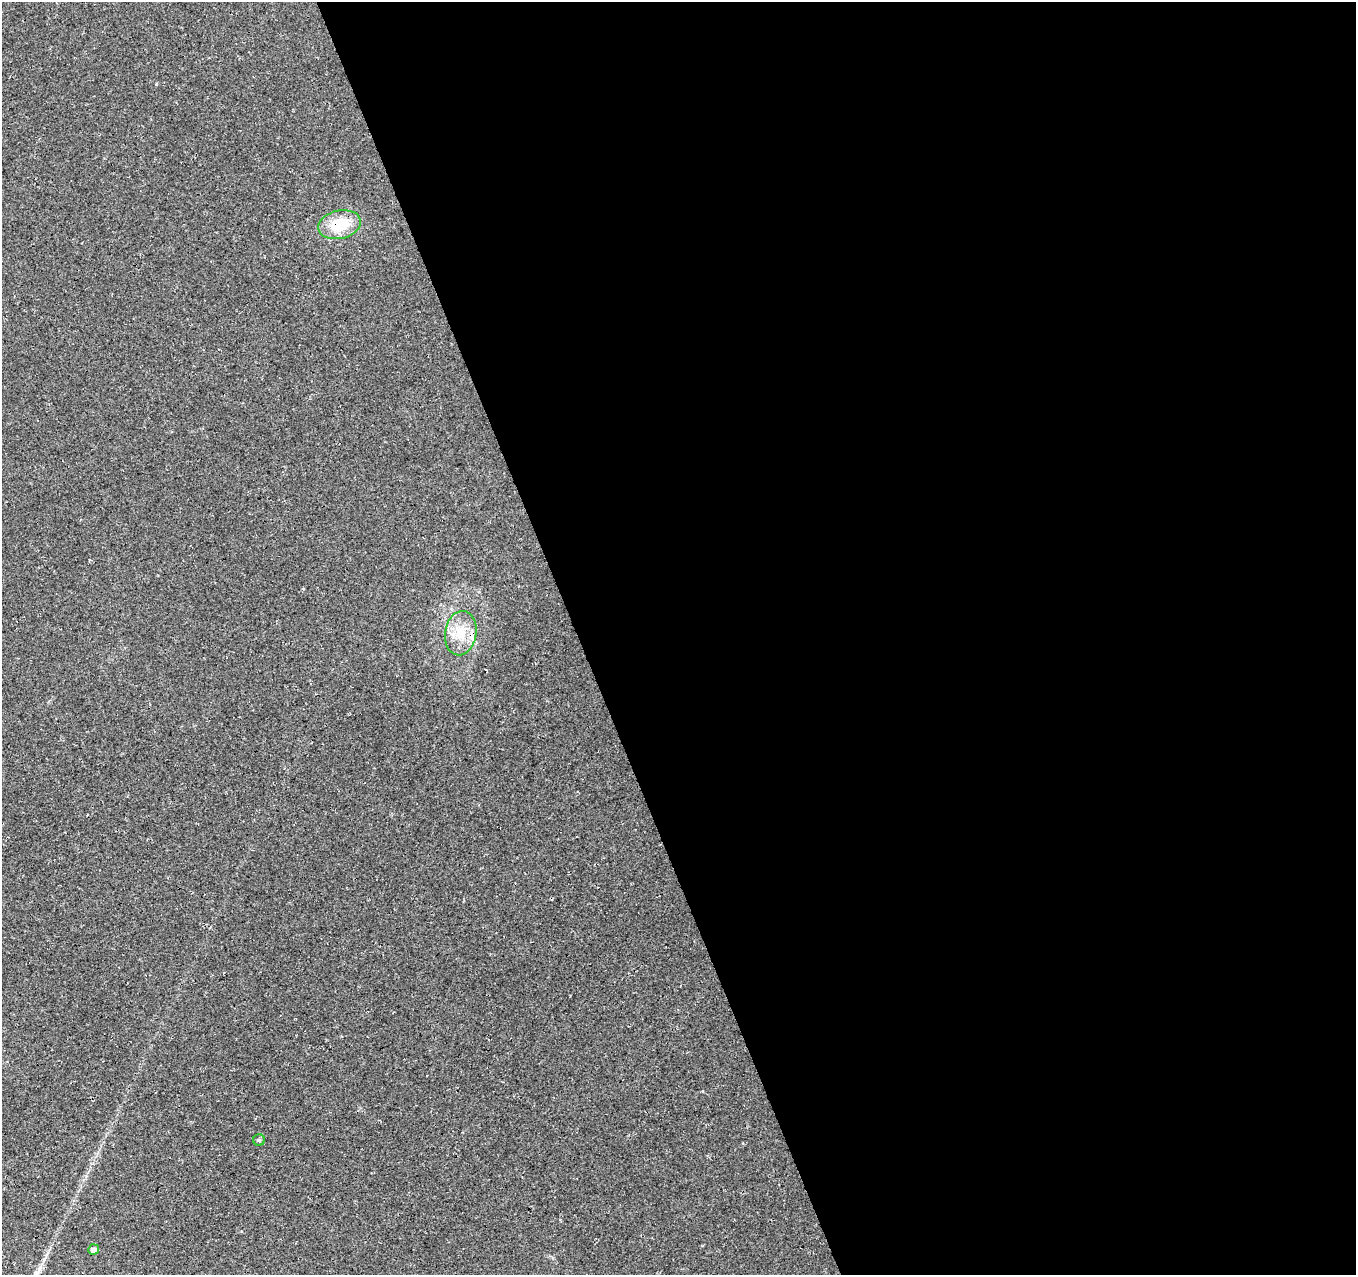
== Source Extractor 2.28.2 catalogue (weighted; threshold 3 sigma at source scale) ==
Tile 8 of 4 x 4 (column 4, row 2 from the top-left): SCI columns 4117-5470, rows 2637-3909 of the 5527 x 5327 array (HDU 1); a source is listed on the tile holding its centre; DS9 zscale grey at full resolution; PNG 1358 x 1277 px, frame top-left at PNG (2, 2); each listed source drawn as its Kron ellipse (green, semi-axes under 4 px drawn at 4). Shown black and unused: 57% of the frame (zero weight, under 3 of 4 exposures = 5% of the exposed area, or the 3 px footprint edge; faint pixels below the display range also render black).
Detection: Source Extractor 2.28.2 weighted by HDU 2 'WHT'; one run over the whole footprint, this tile lists its part. Background 0.0289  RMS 0.0074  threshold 0.0334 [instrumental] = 3 sigma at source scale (4.5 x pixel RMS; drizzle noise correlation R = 1.50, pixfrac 1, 0.0396/0.0396 arcsec/px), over >= 5 px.
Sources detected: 5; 1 inside a brighter listed object's ellipse — not listed separately; the other 4 listed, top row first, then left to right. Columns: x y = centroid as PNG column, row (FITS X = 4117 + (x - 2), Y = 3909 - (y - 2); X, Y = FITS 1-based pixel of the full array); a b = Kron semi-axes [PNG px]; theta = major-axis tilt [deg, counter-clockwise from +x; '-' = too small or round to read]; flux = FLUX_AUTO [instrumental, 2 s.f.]
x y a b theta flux
340 225 21 14 12 26
461 633 22 15 80 18
259 1140 6 5 - 1.3
94 1249 5 5 - 3.5
Overlapping masked pixels (flux is a lower limit): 1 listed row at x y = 340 225